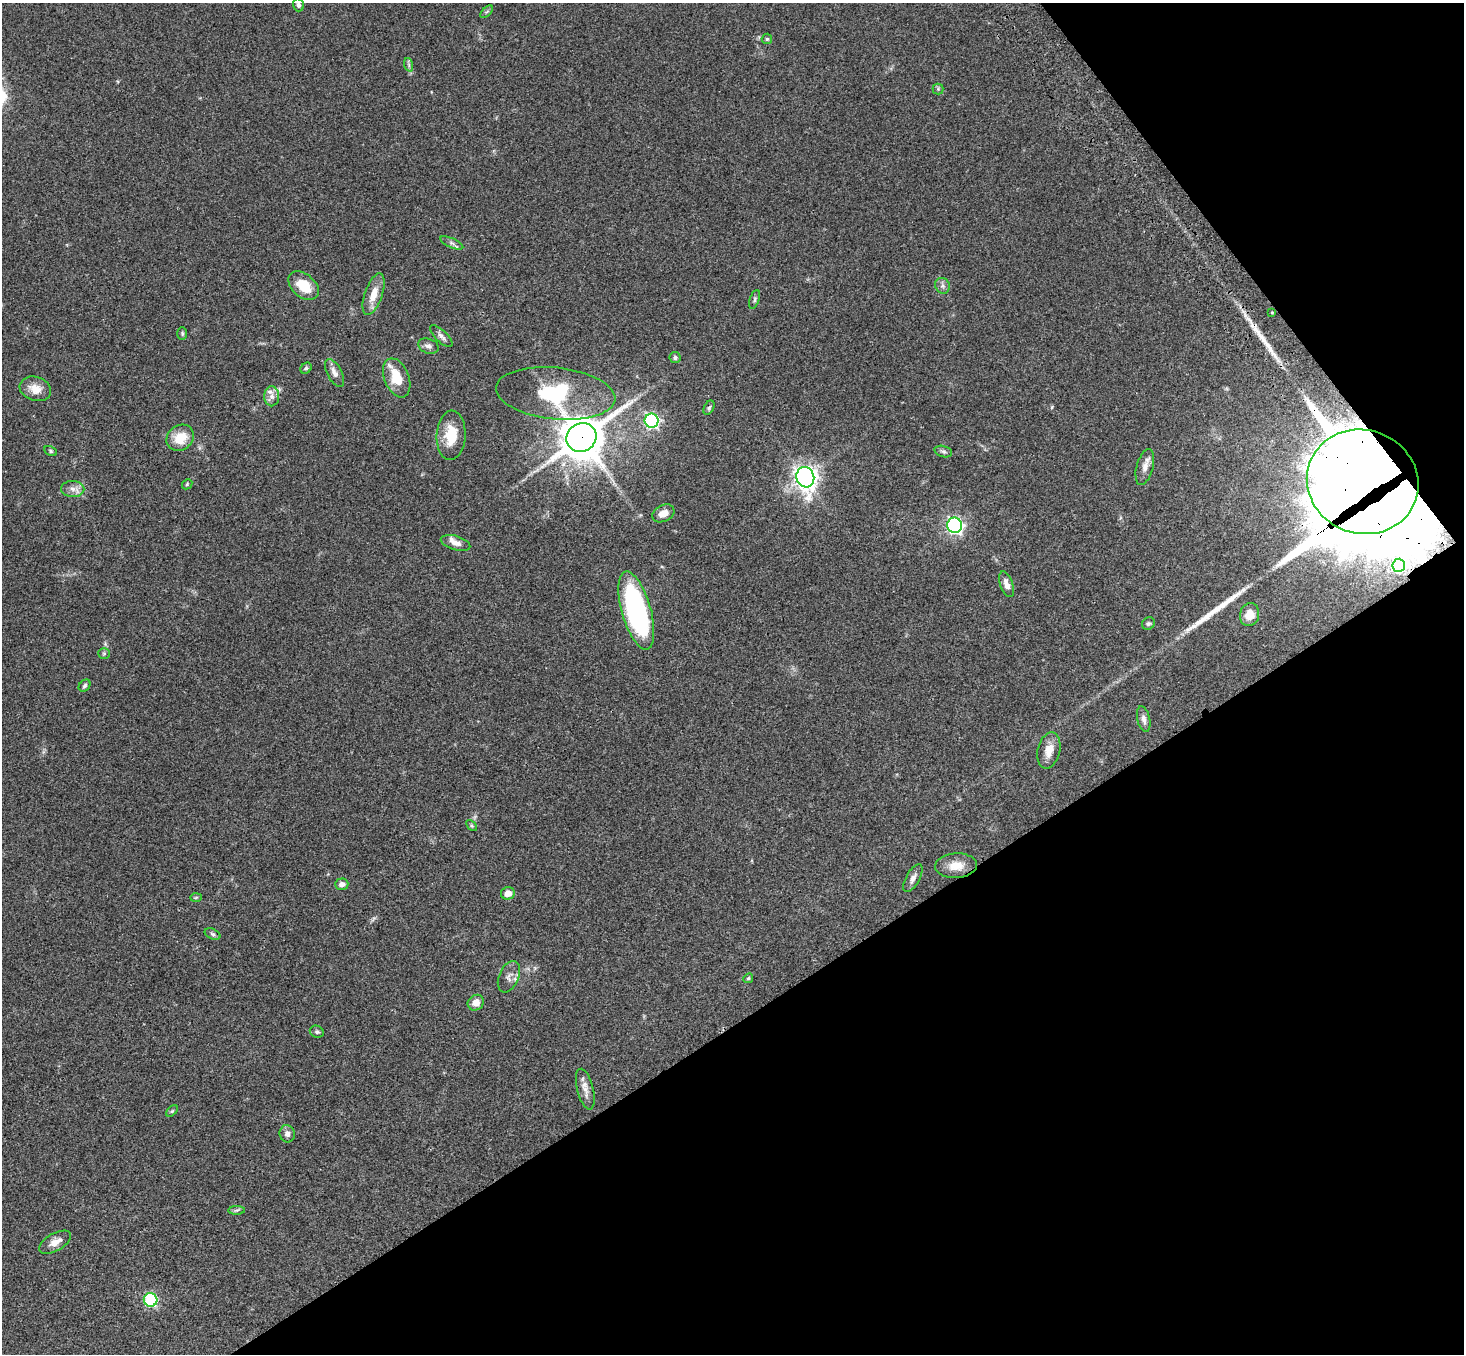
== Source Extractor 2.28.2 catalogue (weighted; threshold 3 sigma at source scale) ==
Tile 12 of 4 x 4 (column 4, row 3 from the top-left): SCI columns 4493-5954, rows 1726-3077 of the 6059 x 6016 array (HDU 1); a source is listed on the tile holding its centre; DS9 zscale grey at full resolution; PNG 1466 x 1356 px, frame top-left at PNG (2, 3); each listed source drawn as its Kron ellipse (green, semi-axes under 4 px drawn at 4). Shown black and unused: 31% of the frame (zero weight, under 3 of 4 exposures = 6% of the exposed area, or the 3 px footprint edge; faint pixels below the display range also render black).
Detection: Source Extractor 2.28.2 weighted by HDU 2 'WHT'; one run over the whole footprint, this tile lists its part. Background 0.0503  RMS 0.0054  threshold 0.0244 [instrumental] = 3 sigma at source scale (4.5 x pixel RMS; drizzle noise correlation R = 1.50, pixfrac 1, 0.05/0.05 arcsec/px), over >= 5 px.
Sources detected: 69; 1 inside a brighter object's white glare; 2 long thin detections or spike segments (spike, bleed or trail) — neither listed nor drawn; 4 inside a brighter listed object's ellipse — not listed separately; the other 62 listed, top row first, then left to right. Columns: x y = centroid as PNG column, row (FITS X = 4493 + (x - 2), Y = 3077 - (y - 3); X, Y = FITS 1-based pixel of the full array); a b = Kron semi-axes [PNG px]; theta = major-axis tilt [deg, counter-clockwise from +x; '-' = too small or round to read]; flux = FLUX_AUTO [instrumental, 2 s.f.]
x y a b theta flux
298 5 6 5 - 1.3
487 12 8 3 44 0.71
767 39 5 5 - 0.72
409 65 7 4 -72 1.1
938 89 5 5 - 0.79
452 243 12 4 -24 1.8
304 286 17 11 -40 12
942 286 8 7 - 1.8
374 294 22 9 71 7.3
755 299 10 4 72 1.1
1272 312 4 3 - 0.46
182 333 6 5 - 0.82
441 336 14 6 -43 2
428 346 10 7 -21 2
675 358 5 5 - 1
306 368 6 5 - 0.86
334 373 15 7 -63 3.3
397 378 20 12 -68 12
35 389 16 12 -18 6.4
556 393 60 26 -6 53
272 396 10 7 90 2.7
709 408 7 5 62 0.92
652 421 7 7 - 100
451 435 25 14 87 13
180 438 14 12 35 11
581 438 15 14 - 1600
51 451 7 4 -28 0.85
943 451 9 5 -15 1.3
1145 467 18 8 75 3.9
805 477 10 9 - 320
1363 482 56 52 -20 3500
187 484 6 4 47 0.7
73 489 11 8 -2 3.3
663 513 11 8 27 5
954 525 7 7 - 150
455 543 15 7 -17 3.4
1399 565 6 6 - 44
1007 584 13 6 -70 3.6
636 611 40 14 -74 100
1250 614 11 9 77 6.5
1148 624 7 6 - 0.96
104 653 6 5 - 0.86
85 686 7 5 47 1.1
1144 719 13 6 -77 2.3
1049 750 18 11 76 6
472 825 6 4 -46 0.74
956 866 21 12 3 7.6
913 878 15 6 60 2.8
342 884 7 5 1 2.3
508 893 7 6 - 4.1
196 897 6 4 2 0.7
213 934 8 5 -27 1.1
509 977 16 9 67 3.5
748 978 5 4 - 0.74
476 1003 8 7 - 4.7
317 1032 7 6 - 1.1
585 1089 21 8 -76 4.1
172 1111 7 4 44 0.82
287 1134 8 7 - 2.5
237 1210 8 4 1 1.1
55 1242 18 8 29 5
151 1300 7 6 - 60
Overlapping masked pixels (flux is a lower limit): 2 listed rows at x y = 581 438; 1363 482